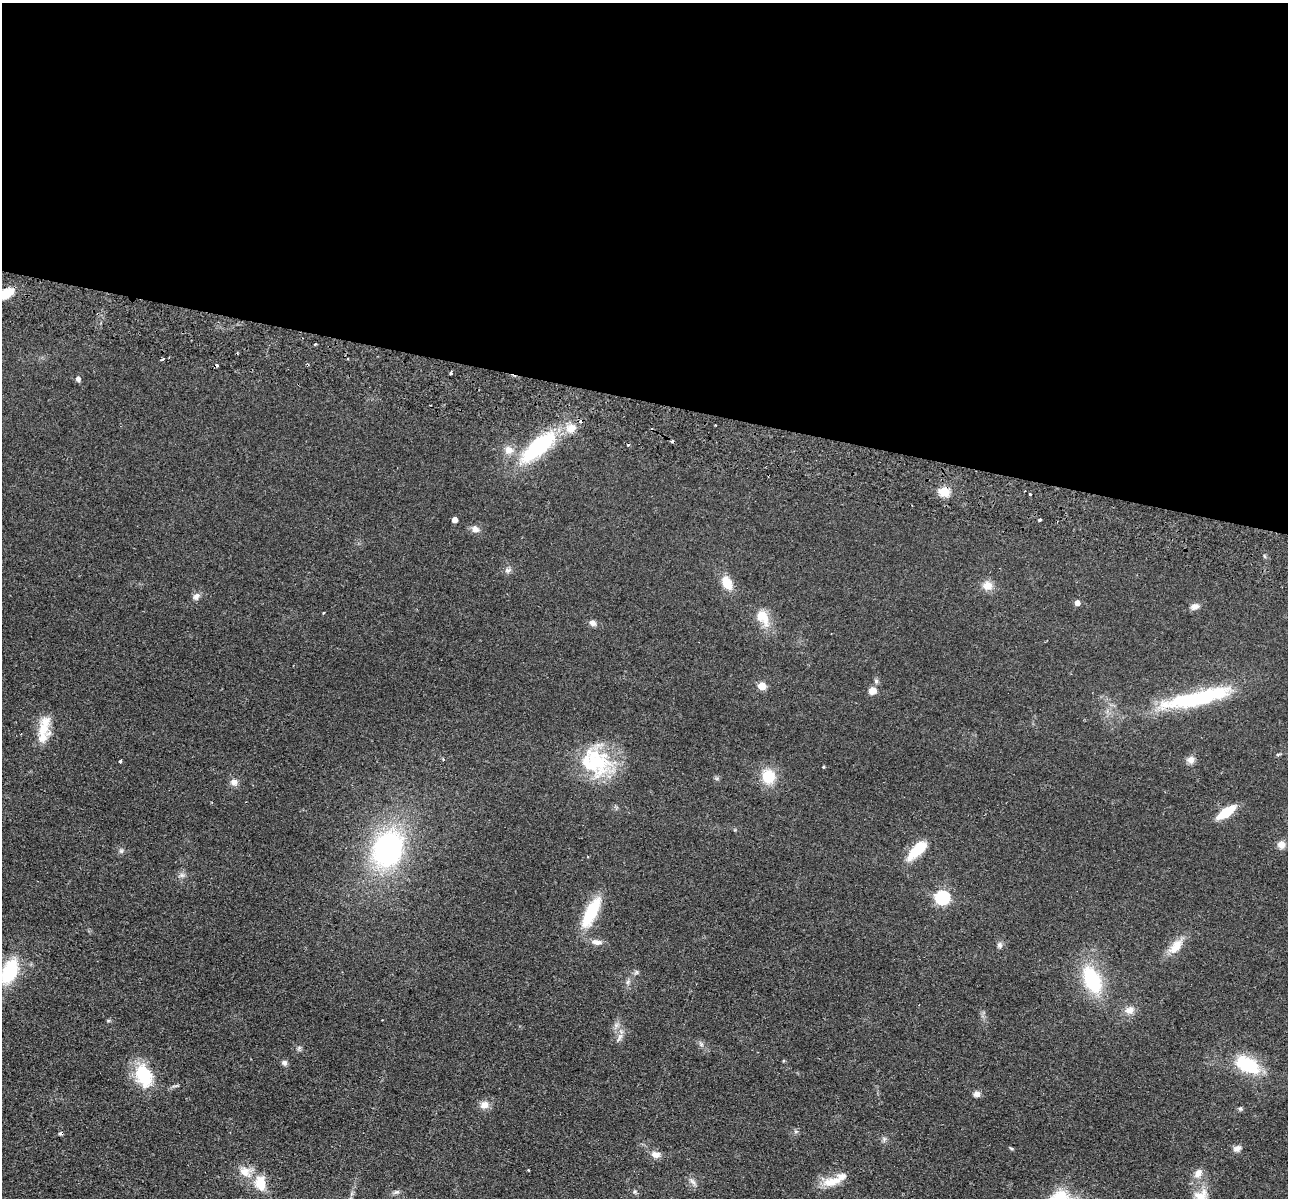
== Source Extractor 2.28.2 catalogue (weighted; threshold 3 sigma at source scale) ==
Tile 3 of 4 x 4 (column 3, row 1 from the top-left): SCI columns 2590-3875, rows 3775-4970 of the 5179 x 5279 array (HDU 1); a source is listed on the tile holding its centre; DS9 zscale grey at full resolution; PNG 1290 x 1200 px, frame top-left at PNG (2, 3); no overlay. Shown black and unused: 33% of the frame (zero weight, under 2 of 3 exposures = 3% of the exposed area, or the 3 px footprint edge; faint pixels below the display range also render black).
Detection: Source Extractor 2.28.2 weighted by HDU 2 'WHT'; one run over the whole footprint, this tile lists its part. Background 0.0944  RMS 0.01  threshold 0.0453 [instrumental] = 3 sigma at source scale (4.5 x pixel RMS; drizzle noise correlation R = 1.50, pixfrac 1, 0.05/0.05 arcsec/px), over >= 5 px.
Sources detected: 77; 1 inside a brighter object's white glare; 7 cosmic-ray / hot-pixel residue — not listed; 2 inside a brighter listed object's ellipse — not listed separately; the other 67 listed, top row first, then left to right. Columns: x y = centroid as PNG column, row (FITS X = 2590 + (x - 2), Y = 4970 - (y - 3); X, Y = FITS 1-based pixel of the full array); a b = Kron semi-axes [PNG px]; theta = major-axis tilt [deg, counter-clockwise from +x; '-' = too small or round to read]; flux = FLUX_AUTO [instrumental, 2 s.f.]
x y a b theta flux
7 293 17 9 27 15
315 344 3 3 - 1.3
451 373 4 3 - 2.2
78 379 5 5 - 3.6
571 428 13 11 25 11
539 446 38 14 40 100
509 450 13 11 -51 8.8
944 492 5 5 - 60
1030 494 3 2 - 2.2
1040 519 3 3 - 4
454 520 4 4 - 8.7
475 529 10 8 -28 5.1
508 570 10 6 9 3.1
727 583 16 10 -62 16
987 586 12 11 - 9.9
196 596 10 8 46 4.3
1077 603 5 4 - 6.2
1195 606 11 8 15 4.8
324 613 3 2 - 1.3
763 617 25 15 -57 19
593 623 9 6 -28 4.1
876 681 6 6 - 2.1
762 686 5 5 - 27
872 691 11 9 21 6.5
1198 698 89 17 14 99
43 729 38 11 80 22
1191 760 10 9 - 5.4
120 761 3 3 - 2.3
597 762 48 29 -35 71
823 767 4 3 - 0.91
768 776 14 13 - 26
234 782 10 9 - 5.1
1226 812 17 7 34 31
1281 845 9 9 - 6.6
388 849 35 26 67 180
917 850 31 11 46 26
121 851 6 6 - 2
182 875 7 6 - 2.8
942 897 6 6 - 170
591 912 37 12 63 42
596 942 16 7 -10 6.4
999 945 9 7 -87 3
1175 947 23 11 49 15
10 971 21 12 67 62
636 972 7 5 61 1.8
1092 980 27 15 -65 68
1130 1010 13 10 15 7.6
616 1025 7 7 - 3.3
620 1037 14 5 60 4
783 1061 4 3 - 0.95
284 1063 7 7 - 2.9
1247 1065 21 11 -26 65
143 1075 26 17 -68 45
977 1094 9 7 -14 3.9
484 1105 11 10 - 7.5
1240 1109 7 5 -20 1.7
884 1139 7 4 73 1.8
1011 1148 6 3 -19 1.2
1237 1149 10 7 31 4.4
656 1154 13 9 -11 6.2
245 1172 17 13 -32 14
1198 1173 11 8 55 7.2
693 1182 11 4 -40 3.1
832 1182 26 11 13 17
260 1183 18 12 -79 20
396 1192 7 6 - 2.4
1201 1196 22 18 -55 18
Overlapping masked pixels (flux is a lower limit): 1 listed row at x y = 944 492
Isophote crosses this tile's border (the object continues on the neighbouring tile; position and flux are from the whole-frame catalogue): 2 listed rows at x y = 7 293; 1201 1196